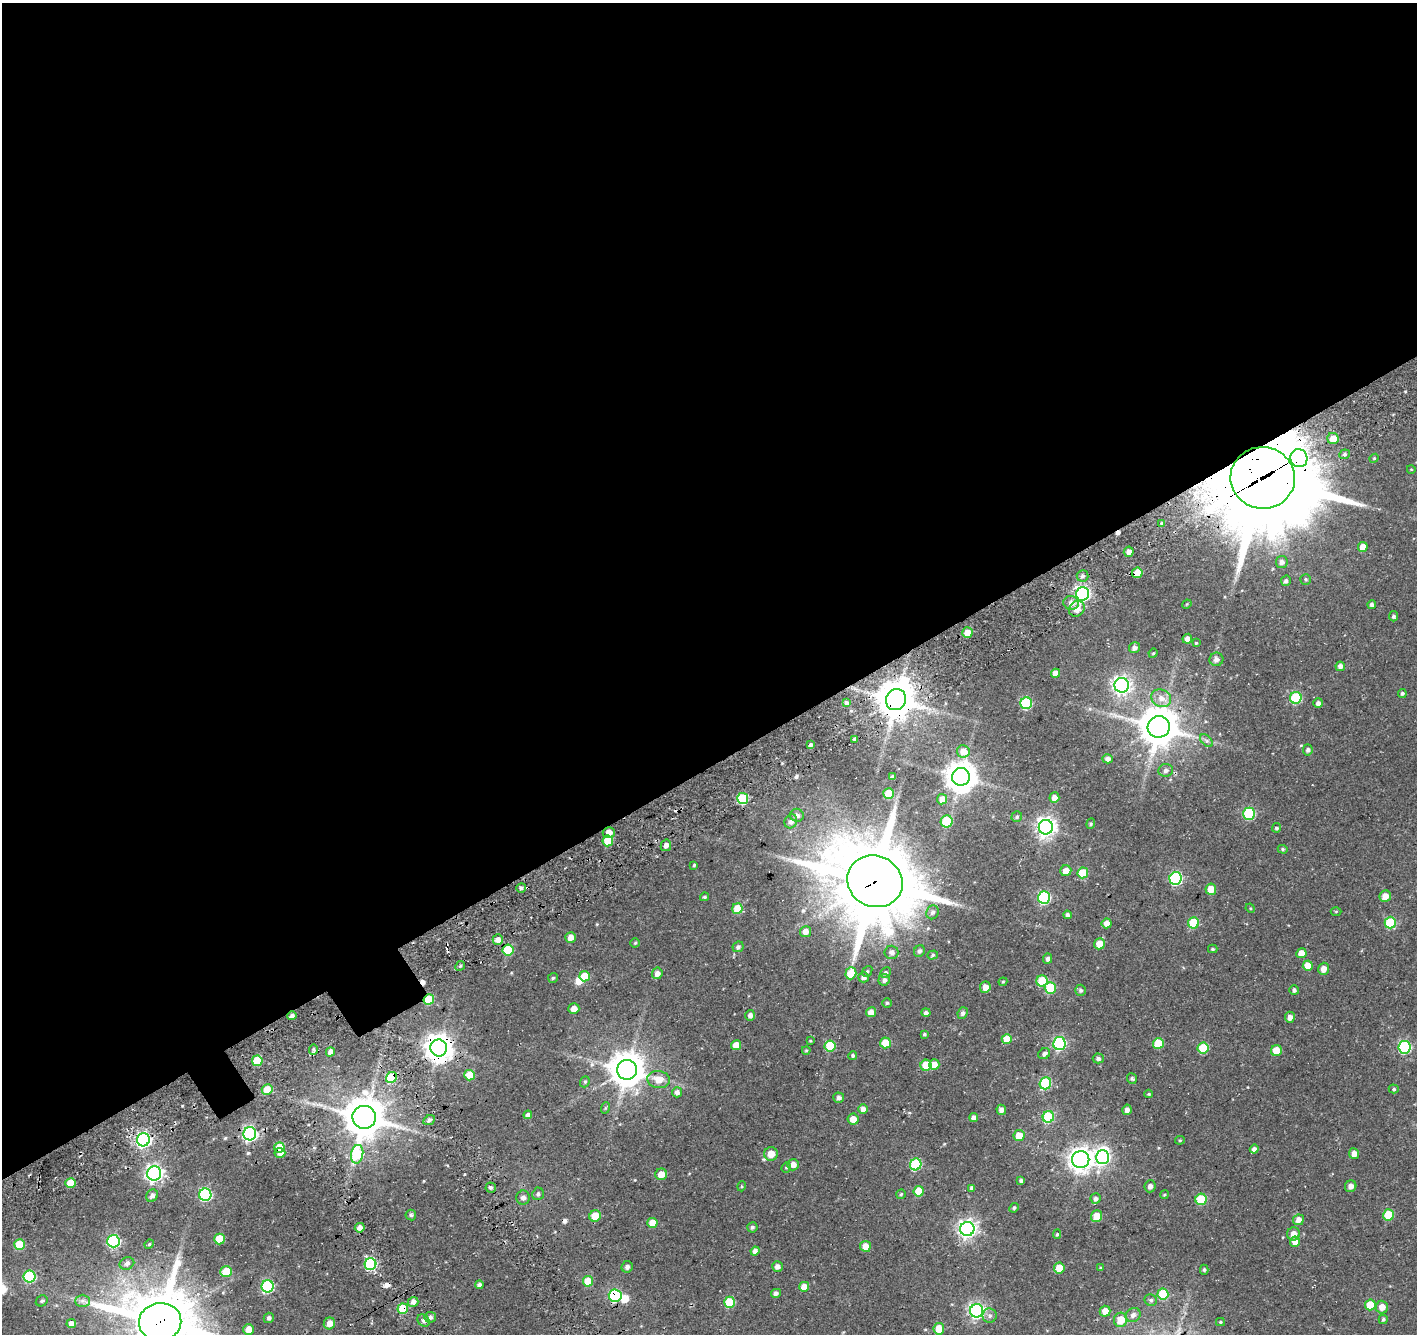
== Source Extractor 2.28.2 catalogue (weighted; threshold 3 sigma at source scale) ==
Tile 2 of 4 x 4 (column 2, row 1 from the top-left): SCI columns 1657-3071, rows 4380-5711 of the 6136 x 6035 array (HDU 1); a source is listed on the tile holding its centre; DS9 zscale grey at full resolution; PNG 1419 x 1336 px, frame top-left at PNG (2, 3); each listed source drawn as its Kron ellipse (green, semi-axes under 4 px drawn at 4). Shown black and unused: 58% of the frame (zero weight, under 3 of 4 exposures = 13% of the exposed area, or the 3 px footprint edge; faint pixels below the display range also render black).
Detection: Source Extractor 2.28.2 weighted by HDU 2 'WHT'; one run over the whole footprint, this tile lists its part. Background 0.0995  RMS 0.0069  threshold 0.0311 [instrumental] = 3 sigma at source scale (4.5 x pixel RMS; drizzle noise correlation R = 1.50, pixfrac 1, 0.0396/0.0396 arcsec/px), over >= 5 px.
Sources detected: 261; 3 inside a brighter object's white glare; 4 cosmic-ray / hot-pixel residue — neither listed nor drawn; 1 inside a brighter listed object's ellipse — not listed separately; the other 253 listed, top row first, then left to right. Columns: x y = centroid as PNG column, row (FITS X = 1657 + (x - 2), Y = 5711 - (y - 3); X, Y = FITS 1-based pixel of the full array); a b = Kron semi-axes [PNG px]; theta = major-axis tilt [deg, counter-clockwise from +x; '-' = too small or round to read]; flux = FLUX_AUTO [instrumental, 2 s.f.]
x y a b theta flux
1333 439 5 5 - 8
1344 454 5 5 - 1.5
1299 458 9 8 - 100
1374 458 4 4 - 0.74
1411 469 4 3 - 0.47
1263 478 32 31 - 11000
1162 523 4 3 - 0.82
1363 547 5 5 - 7.9
1129 552 5 5 - 3.5
1282 562 6 6 - 3
1137 573 5 5 - 12
1082 576 6 6 - 2.1
1306 579 5 5 - 1.2
1286 581 5 4 - 1.9
1083 594 7 6 - 210
1071 603 7 7 - 4.6
1187 604 5 4 - 0.65
1372 605 4 4 - 2
1077 609 8 7 - 7.8
1394 616 5 4 - 1.6
967 633 5 5 - 8.1
1187 639 5 4 - 2.9
1196 643 3 3 - 0.8
1134 648 5 5 - 2.6
1153 653 5 4 - 0.75
1216 659 7 6 - 2.9
1340 666 4 4 - 3.1
1055 673 5 4 - 5.7
1122 685 7 7 - 260
1402 693 4 4 - 1.5
1161 698 10 8 -27 6.1
1296 698 6 5 - 50
896 700 11 10 - 1800
846 703 4 3 - 1.9
1026 703 6 6 - 57
1318 703 5 5 - 2.9
1159 727 11 11 - 1900
855 739 3 3 - 1.6
1206 741 8 5 -45 1.9
811 745 3 3 - 1.5
1308 750 6 5 - 1.5
963 751 6 6 - 8
1108 759 5 4 - 2.4
1166 770 7 6 - 2.8
892 777 4 3 - 1.6
961 777 9 9 - 1100
889 793 5 5 - 23
1054 798 5 5 - 4.6
743 799 5 5 - 43
942 799 5 5 - 5.4
1249 814 6 6 - 55
797 815 7 6 - 2.6
1017 817 5 5 - 1.3
791 821 7 6 - 2.8
947 821 6 6 - 33
1091 824 5 4 - 1
1046 827 7 7 - 380
1276 828 4 4 - 1.5
609 833 6 5 - 5.8
608 841 5 5 - 17
666 845 6 5 - 3.1
1283 849 5 4 - 1
694 865 3 3 - 0.77
1066 871 5 5 - 6.1
1083 873 5 5 - 27
1176 878 6 6 - 98
875 881 28 25 -25 7400
521 888 5 4 - 2
1211 889 5 5 - 11
1385 896 6 5 - 6.9
705 897 4 4 - 1.2
1044 898 6 6 - 82
1250 908 5 4 - 0.69
737 909 5 5 - 15
1336 911 5 3 - 0.61
932 912 7 6 - 2
1067 915 4 3 - 1.8
1107 923 5 5 - 4.7
1194 923 5 5 - 29
1390 923 6 5 - 43
805 932 5 5 - 5.5
570 937 5 5 - 5.2
498 939 5 5 - 4.5
635 943 4 4 - 0.95
1099 944 5 5 - 10
738 947 6 5 - 1.8
1213 949 5 4 - 1.1
508 950 5 5 - 33
919 951 6 5 - 1.9
891 952 7 6 - 2.8
1301 953 5 5 - 6.9
933 955 5 4 - 1.3
1048 959 5 4 - 1.9
460 966 5 4 - 1.2
1308 966 5 5 - 9.3
1323 969 6 5 - 4.5
867 971 6 4 51 1.2
657 973 6 5 - 3.9
851 973 6 5 - 16
885 973 6 4 43 1.6
585 976 5 5 - 13
863 977 5 5 - 2.6
553 978 5 5 - 1
884 980 6 5 - 2.7
1042 981 5 5 - 22
1003 982 4 3 - 0.69
985 987 6 5 - 5
1050 988 5 5 - 31
1081 990 5 5 - 1.6
1294 990 5 4 - 2
429 999 5 5 - 27
887 1003 5 4 - 1.2
574 1009 5 5 - 5.2
871 1012 5 5 - 6.7
926 1012 4 4 - 2
963 1013 6 5 - 1.9
750 1015 5 5 - 2.5
292 1016 5 4 - 1.9
1290 1017 5 5 - 3.5
924 1034 4 4 - 1.1
1007 1039 5 5 - 12
810 1041 3 3 - 0.61
885 1043 5 5 - 17
1059 1043 6 6 - 110
1158 1043 5 5 - 20
736 1045 5 5 - 8.8
830 1046 5 5 - 29
1405 1047 6 6 - 90
439 1048 8 8 - 870
1203 1048 5 5 - 30
313 1049 5 4 - 1.3
806 1050 4 4 - 0.78
1276 1051 5 5 - 11
330 1052 5 4 - 3.5
1044 1054 6 5 - 2.1
853 1055 4 4 - 1.3
1098 1058 5 5 - 1.9
257 1061 5 5 - 27
926 1065 5 5 - 20
934 1065 5 5 - 7.2
627 1070 10 10 - 1400
470 1075 5 5 - 17
391 1077 6 5 - 33
1132 1078 5 5 - 1.5
659 1080 11 8 -9 8.7
585 1082 6 4 69 0.98
1045 1083 6 5 - 51
1394 1089 5 4 - 1
267 1090 5 5 - 14
677 1092 5 5 - 2.7
1149 1094 4 4 - 0.76
839 1098 5 5 - 2.2
605 1108 6 3 71 0.79
863 1109 5 5 - 3.6
1001 1110 5 5 - 2.9
1127 1110 5 4 - 2.9
528 1115 4 4 - 3.6
364 1117 12 11 - 1900
1048 1117 6 5 - 46
974 1118 4 4 - 3.2
853 1119 5 5 - 7.2
429 1120 6 4 26 2
250 1134 6 6 - 180
1019 1136 5 5 - 11
143 1140 6 6 - 190
1180 1140 5 4 - 0.83
279 1148 5 5 - 14
1254 1149 4 4 - 3.1
280 1153 5 5 - 5.8
357 1154 9 6 79 39
771 1154 7 6 - 8.2
1354 1154 5 5 - 4.1
1103 1157 7 6 - 120
1081 1159 8 8 - 580
916 1164 6 5 - 52
793 1165 6 5 - 4.7
786 1167 5 4 - 0.9
154 1173 7 7 - 260
661 1174 6 6 - 7.8
1021 1181 4 3 - 1.7
71 1183 5 5 - 17
742 1186 5 3 - 0.62
1150 1186 6 5 - 2.6
1351 1186 6 5 - 3.5
491 1187 5 5 - 1.4
972 1188 4 4 - 2.1
919 1191 5 5 - 15
538 1194 6 5 - 1.8
901 1194 5 4 - 0.92
205 1195 6 6 - 88
1164 1195 4 3 - 0.71
152 1196 6 5 - 3.2
523 1198 7 6 - 2.8
1095 1198 5 5 - 2.2
1201 1199 6 5 - 34
1014 1208 5 4 - 0.91
411 1215 5 5 - 1.2
1389 1215 5 5 - 24
595 1216 6 5 - 14
1096 1216 6 5 - 9.5
1298 1220 5 5 - 4.9
652 1223 5 5 - 11
752 1227 5 5 - 1.3
360 1228 5 4 - 4.9
967 1229 7 7 - 290
1057 1234 5 4 - 0.88
1294 1234 7 6 - 5
219 1239 5 5 - 23
113 1241 6 6 - 92
1295 1242 5 5 - 7.8
149 1244 5 4 - 0.78
19 1245 5 5 - 23
865 1246 5 5 - 8
755 1251 5 4 - 3.1
127 1263 7 6 - 2.1
370 1264 6 6 - 78
627 1267 6 5 - 2.2
777 1267 5 5 - 2.7
1059 1268 5 5 - 12
1100 1268 4 3 - 0.72
1204 1270 5 4 - 1.2
226 1272 6 5 - 22
30 1277 6 6 - 57
588 1281 5 5 - 19
479 1285 4 4 - 2.7
267 1286 6 6 - 80
804 1287 5 5 - 9.2
776 1293 5 4 - 2.2
1163 1294 5 5 - 27
615 1296 6 6 - 79
1151 1300 6 5 - 1.5
42 1301 6 5 - 1.4
82 1301 7 6 - 2.3
413 1302 5 5 - 3.2
729 1302 5 5 - 29
1370 1305 5 5 - 19
1382 1307 6 6 - 5.8
403 1309 5 5 - 30
977 1311 6 6 - 200
1105 1311 5 5 - 7
1133 1315 8 6 40 3
990 1316 7 7 - 2.1
430 1317 6 5 - 2.2
269 1318 5 5 - 1.7
1383 1319 5 4 - 1.3
424 1320 7 5 -45 2.4
1121 1320 7 6 - 13
160 1322 21 19 7 4400
1220 1322 4 4 - 0.82
329 1323 6 5 - 6.8
71 1324 4 4 - 5
249 1329 5 5 - 7.9
939 1329 6 5 - 12
Overlapping masked pixels (flux is a lower limit): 16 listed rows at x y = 1299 458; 1263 478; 1137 573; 896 700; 875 881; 508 950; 429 999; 292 1016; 439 1048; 391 1077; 250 1134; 279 1148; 280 1153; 615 1296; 403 1309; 160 1322
Isophote crosses this tile's border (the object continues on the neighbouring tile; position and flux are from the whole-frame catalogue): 2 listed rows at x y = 1121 1320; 160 1322